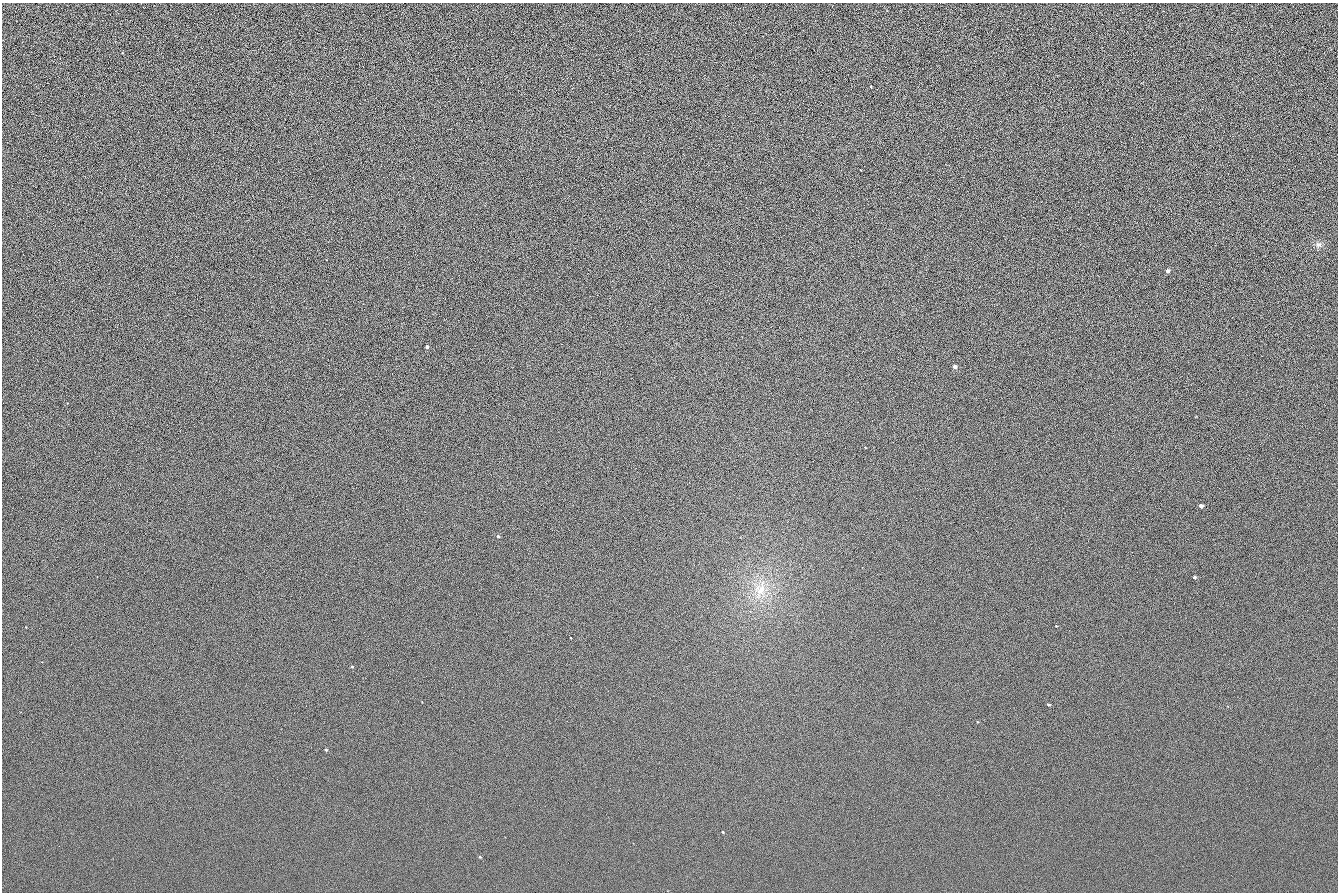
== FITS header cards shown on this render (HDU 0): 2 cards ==
NAXIS1  =                 1336 / length of data axis 1
NAXIS2  =                  890 / length of data axis 2

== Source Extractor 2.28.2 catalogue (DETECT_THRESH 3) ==
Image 1336 x 890 px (HDU 0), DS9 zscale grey, 1 PNG px = 1 image px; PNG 1340 x 894 px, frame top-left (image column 1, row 890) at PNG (2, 3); no overlay
Background 108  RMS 21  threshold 62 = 3 sigma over >= 5 px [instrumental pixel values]
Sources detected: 14; all 14 listed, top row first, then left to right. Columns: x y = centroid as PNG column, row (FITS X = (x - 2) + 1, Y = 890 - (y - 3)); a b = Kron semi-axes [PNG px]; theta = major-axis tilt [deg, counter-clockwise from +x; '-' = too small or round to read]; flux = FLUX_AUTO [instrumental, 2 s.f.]
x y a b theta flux
1318 244 8 8 - 5300
1167 271 4 4 - 3800
427 347 3 3 - 3900
954 367 4 3 - 5900
781 468 2 2 - 520
1201 506 4 3 - 5300
498 536 3 3 - 2300
1194 577 3 3 - 2200
760 589 17 15 28 28000
352 666 4 3 - 1300
1048 704 4 2 - 1400
326 750 3 3 - 1700
723 832 3 2 - 930
480 857 3 3 - 1300